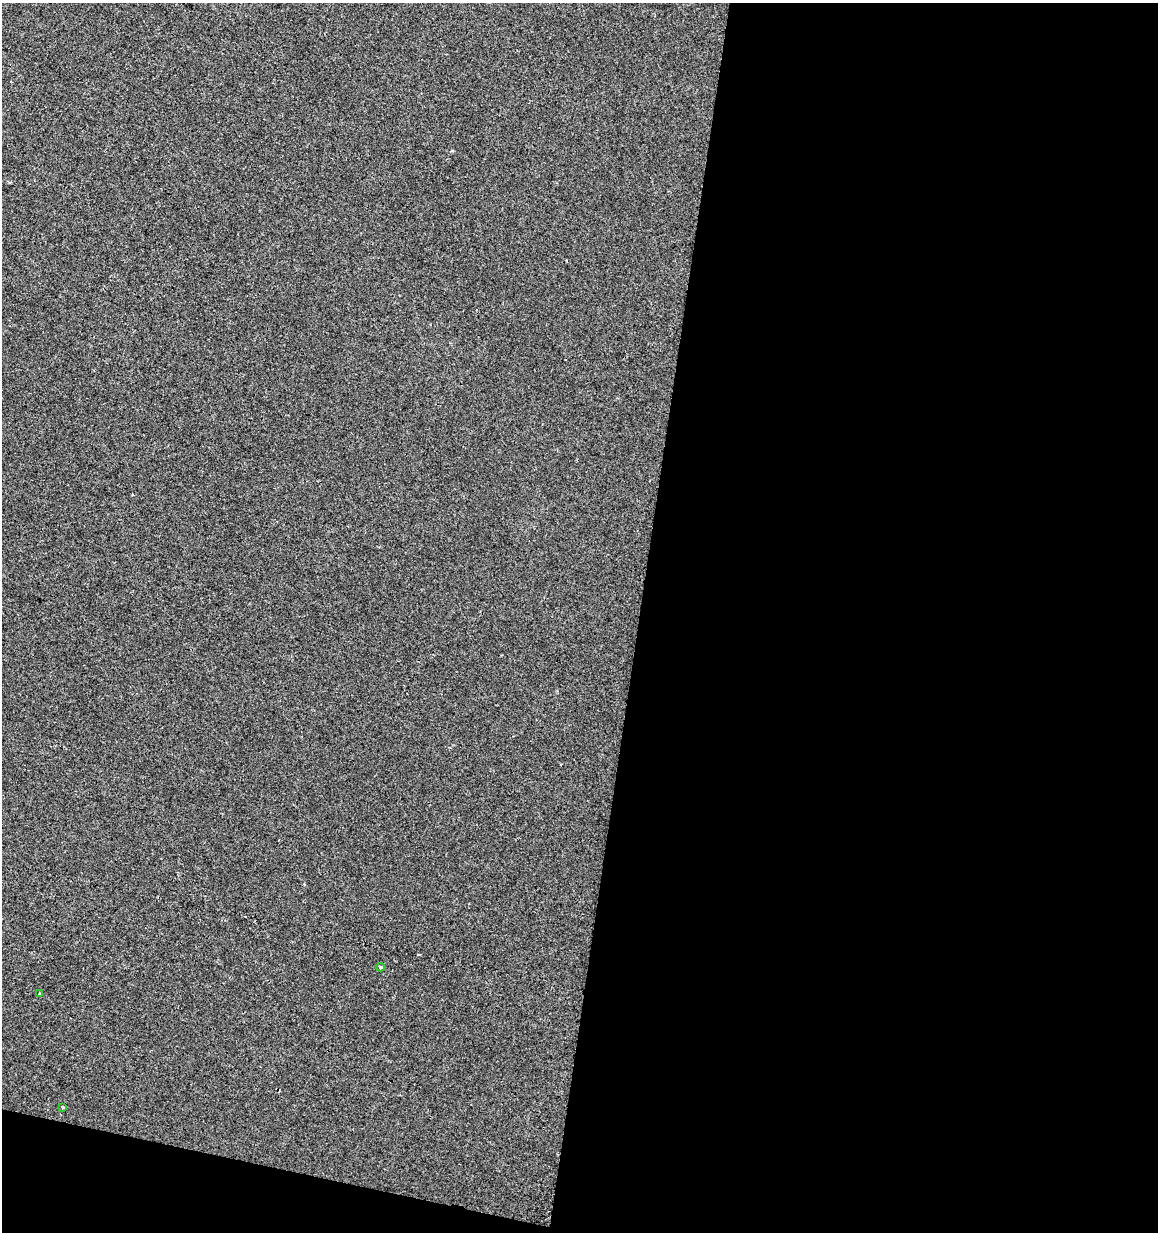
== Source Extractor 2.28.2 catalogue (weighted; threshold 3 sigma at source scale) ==
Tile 16 of 4 x 4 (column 4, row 4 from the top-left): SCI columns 3751-4906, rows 1-1230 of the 5130 x 4927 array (HDU 1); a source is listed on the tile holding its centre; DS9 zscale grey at full resolution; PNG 1160 x 1234 px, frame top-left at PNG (2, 3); each listed source drawn as its Kron ellipse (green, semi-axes under 4 px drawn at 4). Shown black and unused: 47% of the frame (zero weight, under 2 of 3 exposures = <1% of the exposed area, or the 3 px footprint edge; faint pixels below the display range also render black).
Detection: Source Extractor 2.28.2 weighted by HDU 2 'WHT'; one run over the whole footprint, this tile lists its part. Background 2.04e-04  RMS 0.0042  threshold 0.019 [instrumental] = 3 sigma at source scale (4.5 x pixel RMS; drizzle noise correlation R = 1.50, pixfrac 1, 0.0396/0.0396 arcsec/px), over >= 5 px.
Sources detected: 5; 2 cosmic-ray / hot-pixel residue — neither listed nor drawn; the other 3 listed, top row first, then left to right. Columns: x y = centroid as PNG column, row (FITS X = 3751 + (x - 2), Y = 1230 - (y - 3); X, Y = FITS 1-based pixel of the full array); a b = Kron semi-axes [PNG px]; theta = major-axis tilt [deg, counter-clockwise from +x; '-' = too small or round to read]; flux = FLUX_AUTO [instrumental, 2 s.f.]
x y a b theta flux
380 967 4 4 - 0.79
39 994 4 2 - 0.42
63 1107 3 2 - 0.46